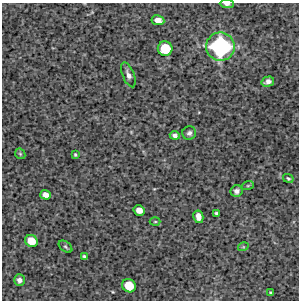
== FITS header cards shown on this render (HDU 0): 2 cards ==
NAXIS1  =                  297 /Length X axis
NAXIS2  =                  298 /Length Y axis

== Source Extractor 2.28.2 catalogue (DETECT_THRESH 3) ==
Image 297 x 298 px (HDU 0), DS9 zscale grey, 1 PNG px = 1 image px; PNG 301 x 302 px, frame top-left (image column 1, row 298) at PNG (2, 3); each listed source drawn as its Kron ellipse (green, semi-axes under 4 px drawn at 4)
Background 2520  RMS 240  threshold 734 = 3 sigma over >= 5 px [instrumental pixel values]
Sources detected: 25; all 25 listed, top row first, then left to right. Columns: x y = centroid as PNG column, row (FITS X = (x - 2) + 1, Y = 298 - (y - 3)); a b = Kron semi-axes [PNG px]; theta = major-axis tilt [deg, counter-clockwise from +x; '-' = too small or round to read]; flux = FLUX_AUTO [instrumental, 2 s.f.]
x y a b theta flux
227 4 7 3 -3 5.7e+04
158 20 6 5 - 1.4e+05
220 47 14 14 - 2.1e+06
165 49 7 7 - 4.7e+05
128 75 13 6 -69 7.7e+04
268 81 6 5 - 6.6e+04
189 133 7 6 - 4.7e+04
175 135 5 4 - 4.9e+04
20 154 6 4 -45 2.2e+04
75 155 3 3 - 2.0e+04
288 178 5 4 - 2.3e+04
248 185 6 4 20 1.9e+04
237 191 6 6 - 5.2e+04
45 195 5 4 - 1.0e+05
139 210 5 5 - 1.3e+05
217 213 4 3 - 3.4e+04
198 217 6 5 - 1.1e+05
155 222 5 3 - 1.8e+04
31 241 6 6 - 2.7e+05
65 247 8 4 -38 2.9e+04
243 247 5 3 - 1.5e+04
84 256 3 3 - 2.4e+04
19 280 6 5 - 7.5e+04
129 286 7 6 - 3.6e+05
271 293 3 3 - 2.4e+04
At the frame edge (FLAGS 8, measured only in part): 1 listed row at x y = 227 4